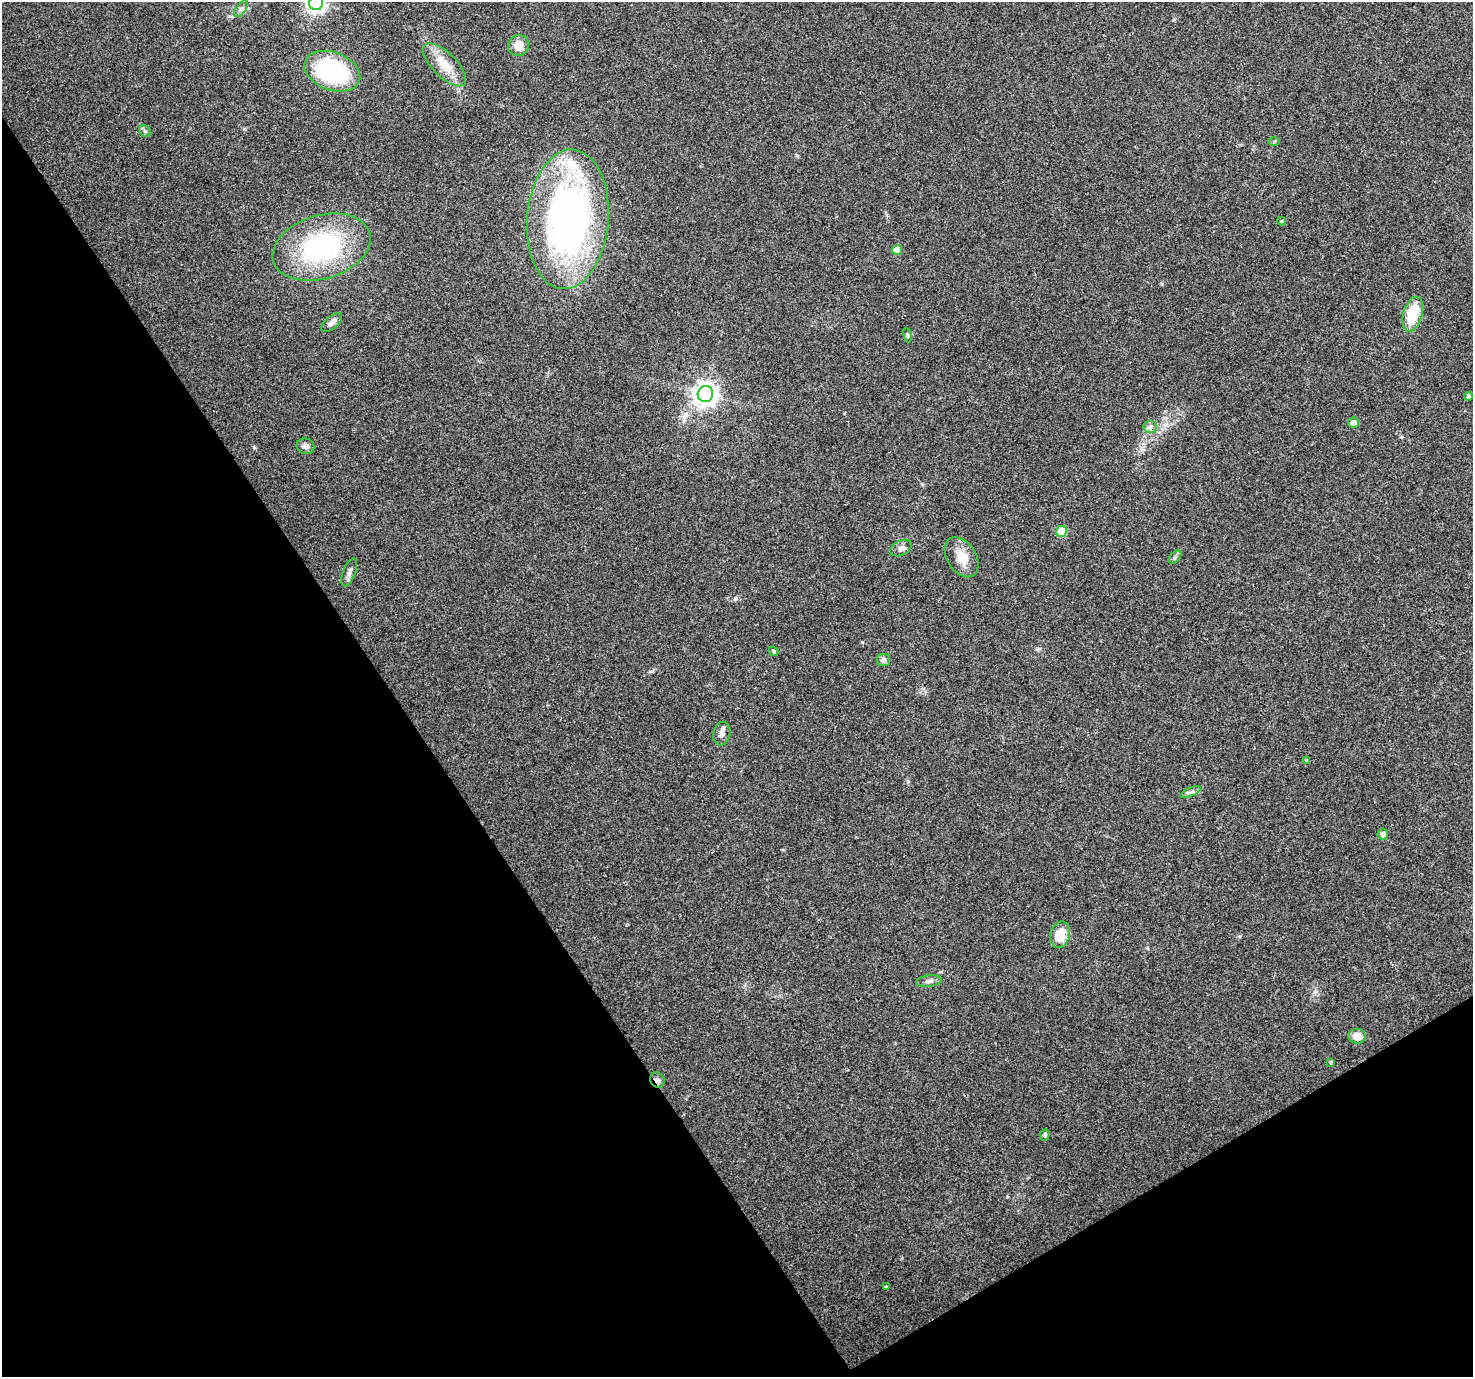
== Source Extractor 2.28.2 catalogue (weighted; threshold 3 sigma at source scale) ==
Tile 14 of 4 x 4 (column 2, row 4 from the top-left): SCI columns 1472-2942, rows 119-1493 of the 5888 x 5798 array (HDU 1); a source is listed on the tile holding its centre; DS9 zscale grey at full resolution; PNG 1475 x 1379 px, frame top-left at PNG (2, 2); each listed source drawn as its Kron ellipse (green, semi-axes under 4 px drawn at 4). Shown black and unused: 33% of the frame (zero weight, under 3 of 4 exposures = <1% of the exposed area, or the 3 px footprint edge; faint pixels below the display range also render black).
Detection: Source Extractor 2.28.2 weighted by HDU 2 'WHT'; one run over the whole footprint, this tile lists its part. Background 0.0498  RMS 0.0039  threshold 0.0175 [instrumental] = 3 sigma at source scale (4.5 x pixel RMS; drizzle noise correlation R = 1.50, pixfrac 1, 0.0396/0.0396 arcsec/px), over >= 5 px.
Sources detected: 39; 2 inside a brighter listed object's ellipse — not listed separately; the other 37 listed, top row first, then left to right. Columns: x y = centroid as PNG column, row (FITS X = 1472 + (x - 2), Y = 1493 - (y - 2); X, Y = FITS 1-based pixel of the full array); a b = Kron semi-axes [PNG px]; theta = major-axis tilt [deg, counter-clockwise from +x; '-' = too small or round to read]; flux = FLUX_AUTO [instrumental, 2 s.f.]
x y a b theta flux
316 3 7 7 - 180
241 9 9 5 55 1.1
518 45 11 10 - 4.1
445 65 28 12 -45 7.9
332 71 29 19 -20 45
145 131 6 5 - 0.75
1274 141 6 4 1 0.49
568 219 70 40 85 170
1281 221 4 4 - 0.45
322 247 50 31 17 57
897 250 5 5 - 6.4
1413 314 18 9 75 13
332 323 12 6 40 2.3
908 335 7 3 -81 0.48
705 394 8 7 - 300
1468 396 4 4 - 0.85
1353 423 5 5 - 2.4
1150 427 7 6 - 1.1
305 446 9 7 -21 1.7
1061 531 5 5 - 14
901 548 11 7 28 1.9
962 557 22 14 -58 6.8
1175 557 8 4 46 0.82
349 572 15 6 68 1.8
774 651 5 3 - 0.53
883 660 6 6 - 1.7
722 734 12 8 79 1.8
1307 760 4 4 - 0.5
1190 792 11 4 22 1.2
1383 834 5 5 - 1.5
1060 935 13 9 76 7.2
929 981 13 5 7 1.5
1357 1036 8 7 - 4.6
1330 1062 4 4 - 0.46
657 1080 8 7 - 1.3
1045 1135 5 5 - 0.88
886 1287 4 3 - 0.39
Overlapping masked pixels (flux is a lower limit): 1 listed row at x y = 657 1080
Isophote crosses this tile's border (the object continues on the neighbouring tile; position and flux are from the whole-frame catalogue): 1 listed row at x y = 316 3
Unlisted compact peaks at least as high as the median listed source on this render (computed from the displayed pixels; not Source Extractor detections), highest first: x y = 735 598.